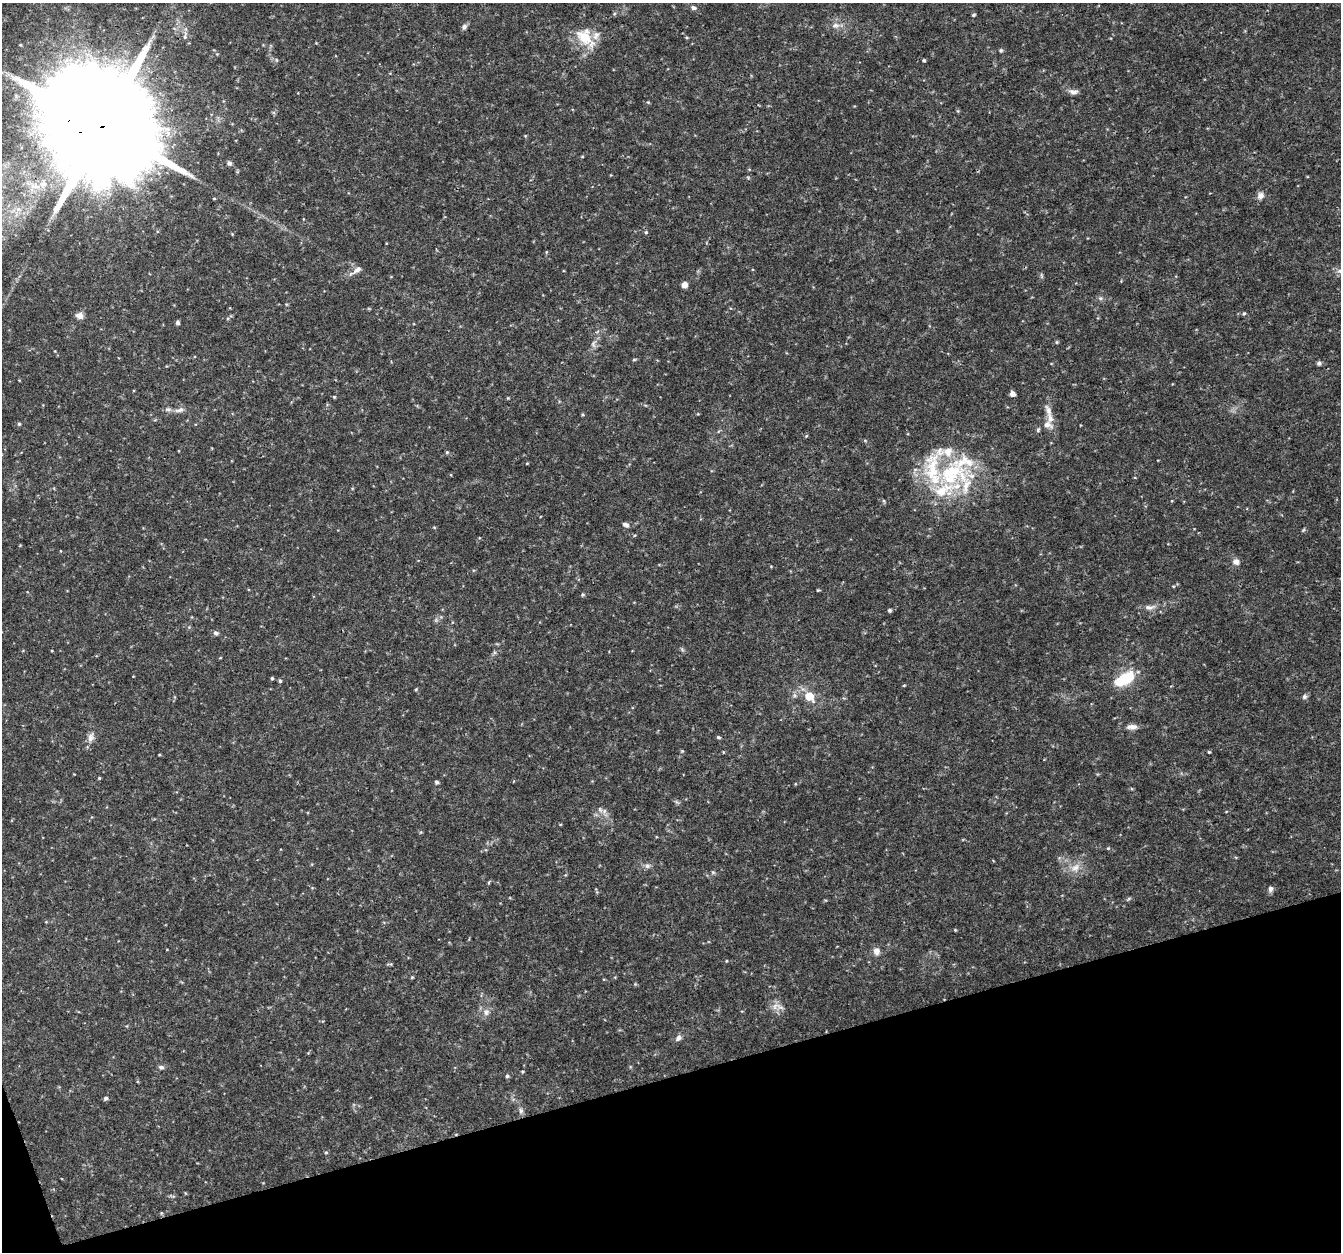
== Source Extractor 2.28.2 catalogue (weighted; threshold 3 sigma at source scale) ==
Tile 14 of 4 x 4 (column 2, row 4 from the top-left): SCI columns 1344-2682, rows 119-1368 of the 5362 x 5182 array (HDU 1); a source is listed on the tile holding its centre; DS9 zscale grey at full resolution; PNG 1343 x 1254 px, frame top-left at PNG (2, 3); no overlay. Shown black and unused: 14% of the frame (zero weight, under 3 of 4 exposures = <1% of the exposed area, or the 3 px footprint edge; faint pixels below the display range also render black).
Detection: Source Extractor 2.28.2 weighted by HDU 2 'WHT'; one run over the whole footprint, this tile lists its part. Background 0.0314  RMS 0.0037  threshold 0.0167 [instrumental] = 3 sigma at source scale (4.5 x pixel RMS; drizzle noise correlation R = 1.50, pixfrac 1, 0.0396/0.0396 arcsec/px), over >= 5 px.
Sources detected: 100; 1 too faint to see at this stretch — not listed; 9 inside a brighter listed object's ellipse — not listed separately; the other 90 listed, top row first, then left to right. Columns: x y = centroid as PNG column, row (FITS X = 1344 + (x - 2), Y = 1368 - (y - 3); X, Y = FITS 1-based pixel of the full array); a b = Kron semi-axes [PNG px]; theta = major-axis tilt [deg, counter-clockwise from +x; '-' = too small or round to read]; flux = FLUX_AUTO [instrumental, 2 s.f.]
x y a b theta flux
693 8 7 6 - 0.99
974 15 5 3 - 0.46
835 25 11 7 6 1.9
464 27 8 6 56 1.1
596 35 13 9 65 2.6
185 36 12 5 78 1.3
584 37 10 7 -47 17
20 45 5 4 - 0.42
1001 50 6 4 -43 0.53
276 60 6 4 -88 0.41
924 60 4 3 - 0.48
1073 92 12 7 -3 1.6
648 102 5 3 - 0.36
102 126 35 26 8 15000
582 156 5 3 - 0.31
229 163 6 5 - 0.85
1260 196 10 8 55 1.8
214 198 5 3 - 0.3
18 209 6 6 - 1.1
646 232 5 4 - 0.45
356 270 20 6 35 2
1340 271 8 7 - 1.6
684 285 6 6 - 1.9
1100 298 6 5 - 0.73
1244 314 5 4 - 0.52
79 316 8 7 - 2.1
177 323 5 4 - 0.96
1057 342 5 4 - 0.41
593 344 11 6 -86 1.3
634 359 6 3 2 0.4
1319 363 6 5 - 0.75
1012 394 5 4 - 2.4
334 397 4 4 - 0.41
508 398 4 4 - 0.3
180 410 15 6 14 1.9
698 414 5 3 - 0.3
1050 418 16 8 -75 2.9
19 424 4 4 - 0.5
1038 430 5 5 - 0.55
806 436 5 4 - 0.37
447 452 5 4 - 0.45
527 463 5 3 - 0.28
952 474 57 35 6 41
884 501 6 3 -71 0.41
626 525 8 5 -24 1.2
434 527 5 3 - 0.33
1236 562 9 8 - 1.7
818 590 4 4 - 0.35
583 595 4 4 - 0.53
1149 607 17 7 5 2.3
890 610 5 5 - 0.55
216 633 7 6 - 0.94
52 651 4 3 - 0.26
220 658 4 3 - 0.25
272 678 4 3 - 0.47
1125 679 23 11 30 15
280 681 5 4 - 0.5
904 685 4 3 - 0.36
416 689 4 4 - 0.38
809 696 11 8 -47 5.9
1304 697 7 6 - 0.88
1132 727 14 7 2 2.2
91 737 15 8 75 2.2
718 737 5 4 - 0.51
682 751 4 4 - 0.37
1209 752 3 3 - 0.43
159 755 4 3 - 0.29
99 778 4 4 - 0.35
437 782 4 4 - 0.83
600 810 8 6 -69 1.3
1108 848 5 4 - 0.42
647 866 8 6 13 1.2
1075 868 14 10 32 3.7
713 872 6 4 -19 0.5
489 882 6 3 72 0.38
1270 889 7 6 - 1.1
955 930 4 4 - 0.3
876 951 9 7 -81 2.2
726 961 4 3 - 0.28
412 977 5 3 - 0.34
775 1006 12 6 67 2
486 1012 10 7 70 1.7
678 1038 10 7 42 1.4
161 1067 7 5 -21 0.88
522 1072 4 3 - 0.38
507 1076 4 4 - 0.67
106 1098 5 4 - 0.87
521 1111 8 6 -76 1
326 1152 5 4 - 0.44
161 1213 5 3 - 0.38
Overlapping masked pixels (flux is a lower limit): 1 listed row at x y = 102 126
Isophote crosses this tile's border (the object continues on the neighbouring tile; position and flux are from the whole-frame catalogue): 2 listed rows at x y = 102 126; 1340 271